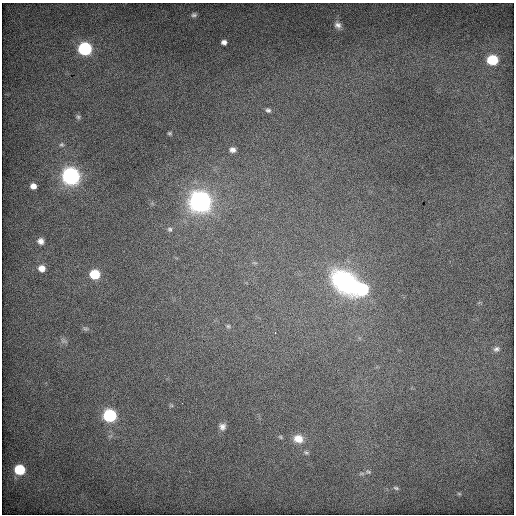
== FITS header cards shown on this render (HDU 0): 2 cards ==
NAXIS1  =                  512 / Axis length
NAXIS2  =                  512 / Axis length

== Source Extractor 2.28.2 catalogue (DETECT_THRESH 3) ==
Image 512 x 512 px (HDU 0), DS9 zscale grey, 1 PNG px = 1 image px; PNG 516 x 516 px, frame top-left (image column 1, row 512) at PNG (2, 3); no overlay
Background 666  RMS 4.1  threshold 12.3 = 3 sigma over >= 5 px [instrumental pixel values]
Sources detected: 34; all 34 listed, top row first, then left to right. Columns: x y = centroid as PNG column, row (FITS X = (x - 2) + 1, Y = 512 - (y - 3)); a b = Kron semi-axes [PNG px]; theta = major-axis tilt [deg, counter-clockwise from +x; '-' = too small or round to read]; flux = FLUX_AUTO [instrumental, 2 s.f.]
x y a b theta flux
194 15 6 4 10 550
338 25 8 6 -33 1000
224 42 5 4 - 960
85 49 7 7 - 54000
492 60 7 6 - 17000
268 110 7 6 - 740
78 117 7 6 - 580
170 133 5 4 - 430
61 144 6 6 - 550
232 150 8 7 - 1200
71 176 8 7 - 150000
33 186 7 6 - 1800
200 201 9 9 - 280000
170 229 7 6 - 710
41 241 8 7 - 1400
42 268 7 7 - 2500
95 274 7 6 - 13000
345 282 35 25 -42 35000
362 289 8 7 - 26000
228 326 5 5 - 460
85 329 9 6 -19 690
64 341 12 7 -27 1100
496 349 9 7 20 1000
182 403 2 2 - 260
171 405 6 5 - 430
109 415 7 7 - 49000
222 427 10 9 - 1600
280 437 7 5 -28 500
298 439 13 10 -10 4100
306 452 8 6 -25 750
19 470 7 6 - 19000
368 472 9 5 -21 720
396 488 7 4 -11 450
459 494 5 3 - 270